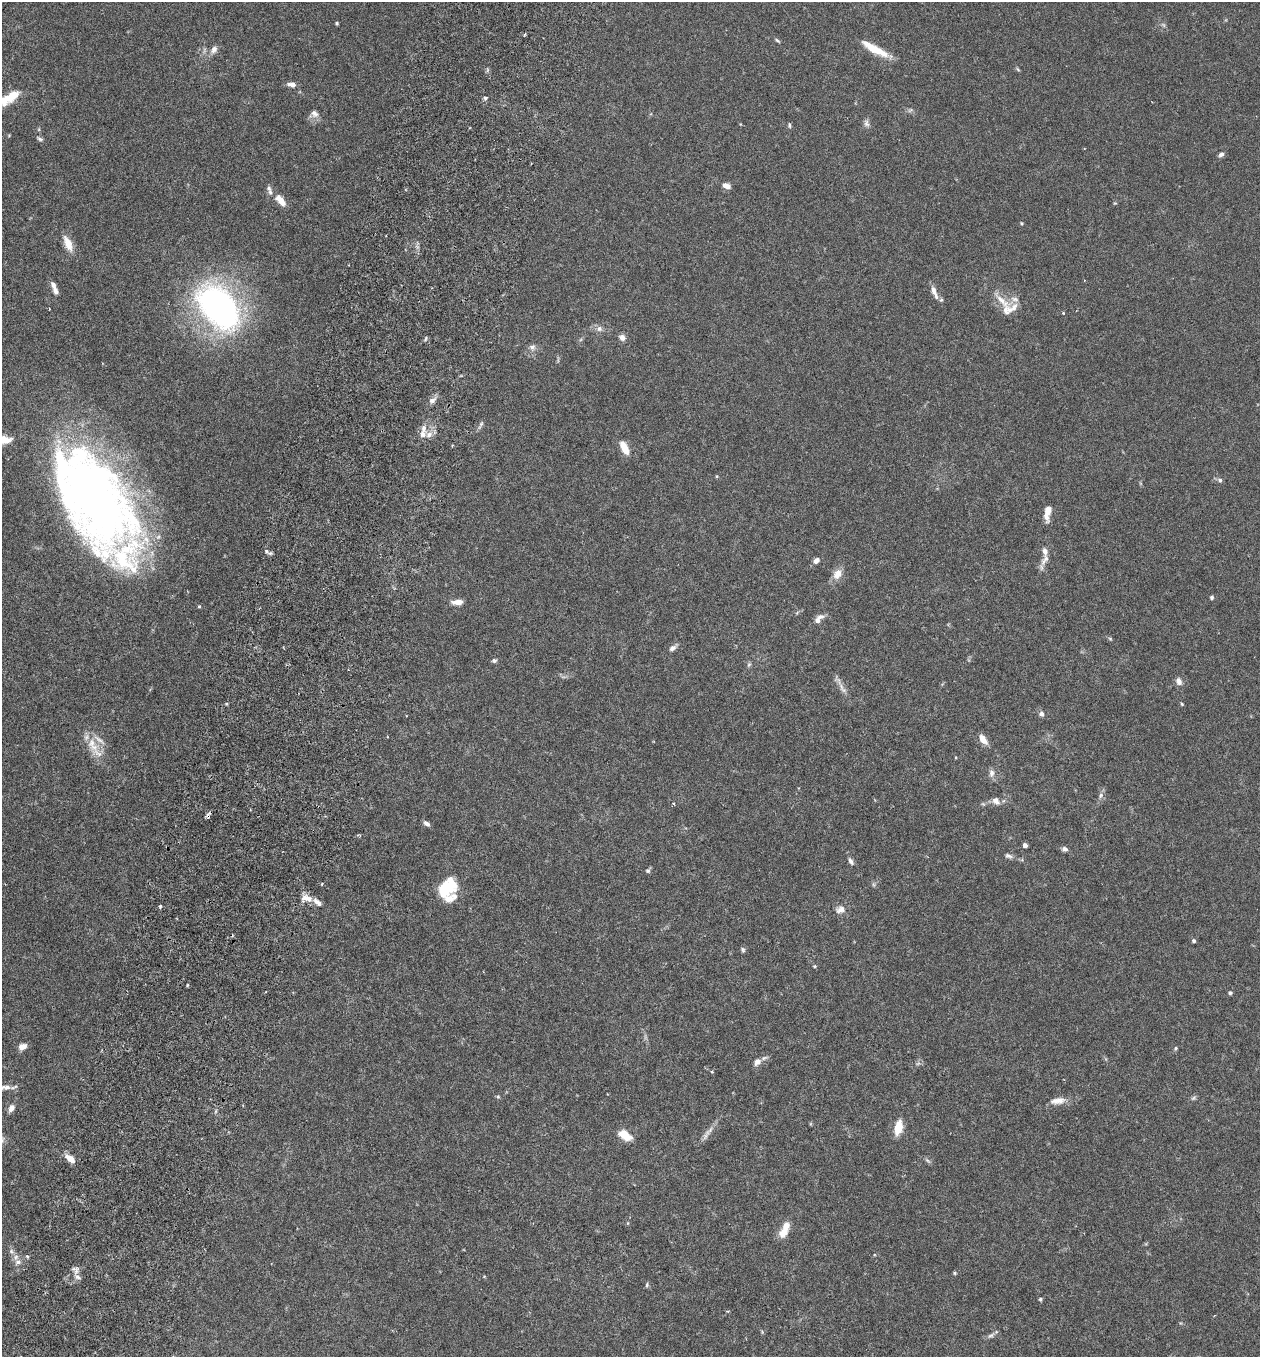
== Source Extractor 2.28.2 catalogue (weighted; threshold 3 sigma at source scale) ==
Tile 7 of 4 x 4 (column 3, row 2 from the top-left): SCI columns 2709-3966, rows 2736-4090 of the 5545 x 5468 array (HDU 1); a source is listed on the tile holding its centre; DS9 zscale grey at full resolution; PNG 1262 x 1359 px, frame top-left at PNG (2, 2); no overlay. Shown black and unused: <1% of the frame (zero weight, under 3 of 6 exposures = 3% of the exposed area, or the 3 px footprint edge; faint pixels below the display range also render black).
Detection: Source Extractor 2.28.2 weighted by HDU 2 'WHT'; one run over the whole footprint, this tile lists its part. Background 0.0167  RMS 0.0019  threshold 0.00797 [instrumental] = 3 sigma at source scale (4.09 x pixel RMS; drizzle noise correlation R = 1.36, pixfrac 0.8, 0.05/0.05 arcsec/px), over >= 5 px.
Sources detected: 124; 1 too faint to see at this stretch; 2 inside a brighter object's white glare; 2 cosmic-ray / hot-pixel residue — not listed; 19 inside a brighter listed object's ellipse — not listed separately; the other 100 listed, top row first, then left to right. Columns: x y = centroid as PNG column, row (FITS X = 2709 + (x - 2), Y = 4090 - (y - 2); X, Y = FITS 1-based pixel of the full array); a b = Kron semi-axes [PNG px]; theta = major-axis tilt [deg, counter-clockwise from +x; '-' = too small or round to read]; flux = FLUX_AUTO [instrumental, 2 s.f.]
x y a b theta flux
337 23 3 3 - 0.23
1163 25 7 5 -45 0.35
525 34 5 3 - 0.19
777 40 8 4 -35 0.29
875 49 35 7 -29 4.4
214 50 11 8 57 0.98
1018 69 6 4 -45 0.23
292 84 9 5 -3 1.1
8 98 12 9 -26 2.1
485 98 5 5 - 0.32
314 114 11 9 -48 0.93
866 123 11 7 -83 0.64
789 125 8 4 -89 0.28
40 139 9 4 -30 0.39
1221 154 7 5 47 0.57
726 186 8 5 -21 1.3
269 188 7 7 - 0.51
280 200 14 7 -51 2
1115 203 5 3 - 0.16
1022 223 5 3 - 0.18
68 244 18 8 -66 2.5
55 291 8 5 -67 0.73
934 291 13 7 -70 1.2
1015 299 12 7 -20 0.92
941 300 7 5 -69 0.36
1002 301 34 8 -45 2.5
219 307 47 29 -49 63
1063 313 4 3 - 0.16
599 329 9 8 - 0.77
622 337 7 6 - 0.92
426 338 6 3 71 0.22
532 347 9 8 - 0.71
432 400 11 7 29 0.86
481 425 14 4 63 0.45
424 428 12 7 85 1.2
5 440 15 8 -6 2.1
624 448 15 7 -63 2.8
1220 480 6 5 - 0.44
93 496 112 63 -63 140
1048 510 10 7 82 1.3
266 551 9 5 -55 0.47
1045 559 19 8 60 1.3
816 560 7 6 - 0.84
838 574 13 9 58 1.9
1212 597 5 5 - 0.34
457 602 12 5 2 1.6
199 607 4 4 - 0.2
817 620 7 6 - 0.75
1110 639 6 4 -3 0.21
672 648 10 6 34 0.68
494 660 6 5 - 0.44
749 665 7 5 68 0.33
1179 681 10 7 -66 0.83
841 687 16 6 -73 1
1182 704 5 4 - 0.2
1041 714 6 6 - 0.62
983 739 11 6 -54 1.8
92 745 27 13 -67 3.5
991 773 12 7 87 0.81
1101 795 9 6 62 0.59
996 801 9 7 -49 1
426 823 8 5 -33 0.65
1025 845 4 4 - 0.94
1064 849 7 5 -12 0.61
1008 856 10 5 -20 0.55
851 861 10 5 -61 0.64
648 870 6 5 - 0.38
873 884 7 4 -71 0.27
447 888 23 16 49 7.3
306 898 15 8 -12 1.5
160 906 4 4 - 0.37
840 909 13 10 17 1.1
1194 941 4 4 - 0.36
743 950 7 5 -70 0.31
814 966 5 4 - 0.19
187 985 5 3 - 0.18
1230 993 5 4 - 0.37
22 1047 8 6 23 1.5
1175 1048 6 5 - 0.26
757 1062 8 7 - 1.1
712 1072 4 4 - 0.24
6 1087 10 7 5 0.79
498 1097 6 5 - 0.25
1193 1098 8 5 36 0.37
1058 1101 20 8 8 1.7
11 1108 9 6 62 0.92
898 1127 14 7 78 3.4
709 1131 21 6 44 1.2
625 1135 11 7 -33 4.1
70 1159 11 6 -43 2
928 1161 9 4 -35 0.36
628 1223 5 3 - 0.16
783 1232 14 9 48 2.2
27 1256 4 4 - 0.44
16 1257 9 7 72 0.81
76 1270 12 6 79 0.84
955 1273 5 4 - 0.24
647 1285 7 4 88 0.31
1040 1299 5 4 - 0.27
991 1335 12 5 34 0.57
Isophote crosses this tile's border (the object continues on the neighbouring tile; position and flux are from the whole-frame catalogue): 2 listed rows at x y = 5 440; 93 496